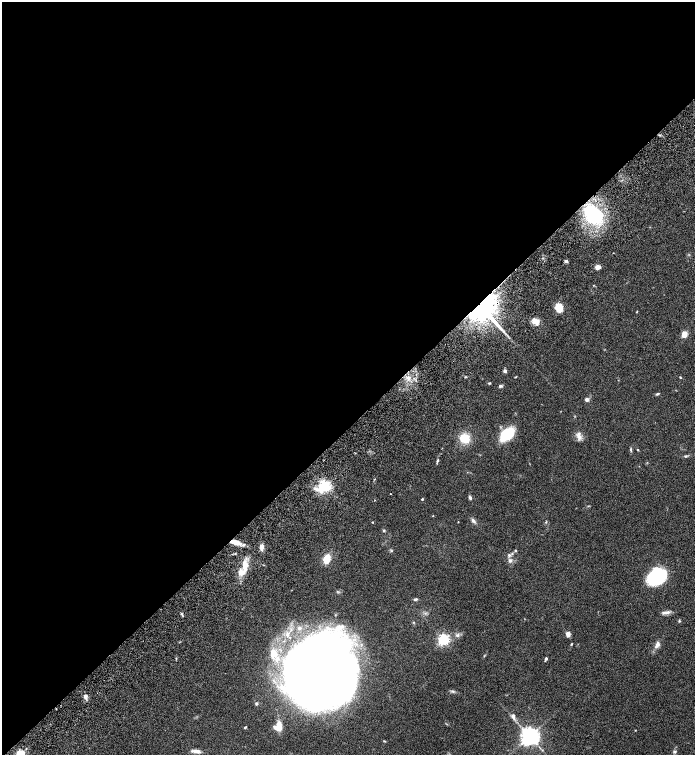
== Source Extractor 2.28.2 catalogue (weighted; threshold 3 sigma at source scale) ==
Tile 2 of 4 x 4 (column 2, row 1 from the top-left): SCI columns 1647-3031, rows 4618-6122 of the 6200 x 6220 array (HDU 1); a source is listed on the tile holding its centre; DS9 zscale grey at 2 x 2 block average (1 PNG px = mean of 2 x 2 image px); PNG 697 x 757 px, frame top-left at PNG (2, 2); no overlay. Shown black and unused: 57% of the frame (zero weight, under 6 of 12 exposures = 6% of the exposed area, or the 3 px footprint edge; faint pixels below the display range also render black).
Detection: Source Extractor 2.28.2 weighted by HDU 2 'WHT'; one run over the whole footprint, this tile lists its part. Background 0.0762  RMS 0.0039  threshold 0.016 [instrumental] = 3 sigma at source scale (4.09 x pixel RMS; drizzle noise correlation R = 1.36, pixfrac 0.8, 0.05/0.05 arcsec/px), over >= 5 px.
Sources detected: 67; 5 inside a brighter listed object's ellipse — not listed separately; the other 62 listed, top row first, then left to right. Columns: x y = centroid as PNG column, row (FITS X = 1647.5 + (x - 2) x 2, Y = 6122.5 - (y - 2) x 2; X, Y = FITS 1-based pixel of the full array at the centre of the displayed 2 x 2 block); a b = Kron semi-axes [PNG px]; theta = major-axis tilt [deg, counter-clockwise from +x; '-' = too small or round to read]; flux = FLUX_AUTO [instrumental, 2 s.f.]
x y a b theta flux
593 215 12 9 -55 120
566 261 4 3 - 1.9
598 267 4 3 - 5.9
483 307 19 17 -63 260
559 308 9 7 87 12
637 312 3 2 - 0.39
535 321 8 5 -33 7.4
684 334 4 4 - 8.4
505 371 4 3 - 1.8
465 377 3 2 - 0.57
680 377 3 2 - 0.53
408 378 5 4 - 2.4
489 383 3 2 - 0.78
500 386 4 4 - 1.4
657 394 5 3 - 1
587 399 5 4 - 2
507 434 11 7 40 43
579 437 11 5 -43 4.1
465 438 9 8 - 17
631 450 5 3 - 1.1
638 450 2 2 - 0.45
686 456 4 4 - 0.86
437 461 5 3 - 1
324 486 4 3 - 200
391 494 2 2 - 0.26
470 498 5 3 - 1.7
422 499 2 2 - 1.1
433 516 2 2 - 0.34
473 520 7 4 -54 2.3
372 522 2 2 - 0.41
546 522 4 3 - 0.74
384 530 4 3 - 0.86
236 542 13 5 -17 8.1
262 547 6 4 -88 4.1
515 550 3 3 - 0.94
391 551 3 3 - 0.73
509 555 5 4 - 1.7
327 559 7 5 70 13
510 560 6 5 - 2.5
245 565 14 8 89 9.7
657 577 12 9 36 120
415 599 4 3 - 1.3
666 612 13 4 5 3
679 621 4 3 - 0.78
413 622 3 2 - 0.59
568 634 5 4 - 3.9
458 635 5 4 - 2.1
443 640 4 3 - 170
571 644 3 3 - 0.58
657 645 11 5 62 3.9
546 658 3 2 - 1.9
318 673 51 50 - 1500
85 696 4 4 - 2.8
256 704 4 3 - 0.99
513 717 9 5 -74 3
279 726 12 6 -90 8.1
245 727 4 2 - 0.65
635 730 2 2 - 0.39
529 736 5 5 - 570
196 751 10 5 -7 3.8
675 751 5 4 - 1.2
20 754 3 3 - 74
Overlapping masked pixels (flux is a lower limit): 2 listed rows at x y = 483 307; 236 542
Isophote crosses this tile's border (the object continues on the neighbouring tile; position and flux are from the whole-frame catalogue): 1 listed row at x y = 20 754